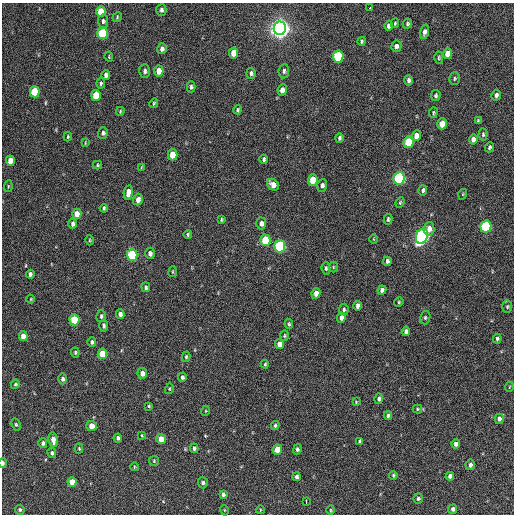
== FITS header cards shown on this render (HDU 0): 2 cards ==
NAXIS1  =                  512 / Axis length
NAXIS2  =                  512 / Axis length

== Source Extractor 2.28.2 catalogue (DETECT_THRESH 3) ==
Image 512 x 512 px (HDU 0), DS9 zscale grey, 1 PNG px = 1 image px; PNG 516 x 516 px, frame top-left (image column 1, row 512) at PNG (2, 3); each listed source drawn as its Kron ellipse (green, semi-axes under 4 px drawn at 4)
Background 291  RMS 17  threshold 49.6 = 3 sigma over >= 5 px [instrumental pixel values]
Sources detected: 154; all 154 listed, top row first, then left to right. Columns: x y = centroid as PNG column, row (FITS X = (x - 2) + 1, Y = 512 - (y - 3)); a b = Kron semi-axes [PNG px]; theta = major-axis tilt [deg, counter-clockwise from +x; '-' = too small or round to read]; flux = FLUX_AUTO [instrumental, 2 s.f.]
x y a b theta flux
370 7 3 2 - 6700
161 10 6 5 - 2600
101 11 5 4 - 22000
117 17 5 4 - 1200
103 21 7 5 -86 2600
395 23 5 3 - 1400
407 24 5 4 - 1700
389 26 5 4 - 3900
280 28 7 6 - 870000
424 32 7 4 74 4500
103 33 6 5 - 76000
362 41 4 3 - 1300
396 46 6 5 - 4000
162 49 5 4 - 3700
233 53 5 4 - 12000
448 53 5 4 - 11000
338 56 6 5 - 74000
109 57 5 3 - 1000
439 58 6 4 89 1500
145 71 7 5 88 2900
159 71 5 4 - 12000
284 71 7 5 83 2500
251 73 5 4 - 2300
106 75 5 4 - 3600
455 79 6 5 - 1800
408 80 5 4 - 2700
101 83 5 4 - 1700
191 87 5 4 - 2300
282 90 6 4 81 6100
35 92 5 5 - 39000
96 95 5 4 - 24000
436 95 5 4 - 1900
496 95 5 4 - 3100
154 103 5 3 - 1200
238 110 4 4 - 1600
120 111 4 3 - 1100
433 113 5 3 - 1300
478 121 4 3 - 1300
442 124 5 4 - 14000
103 133 6 5 - 2600
483 135 6 4 88 1900
416 136 5 4 - 8700
68 137 4 3 - 1300
339 138 5 4 - 2100
473 139 5 4 - 4100
408 142 6 5 - 43000
85 143 4 2 - 820
489 147 5 4 - 2100
173 155 5 4 - 20000
264 159 4 3 - 2000
10 161 5 4 - 15000
98 165 4 4 - 1300
142 167 4 2 - 790
399 178 6 5 - 190000
313 180 6 5 - 24000
273 185 6 5 - 8800
322 185 6 5 - 3200
8 186 6 4 84 1400
423 190 5 4 - 2300
128 192 7 4 80 7500
463 194 5 3 - 1000
138 200 6 4 73 6100
400 202 5 4 - 1300
104 208 4 3 - 1600
77 214 5 4 - 14000
388 219 5 4 - 1800
221 220 4 2 - 1300
261 223 6 5 - 4300
73 224 5 4 - 3200
486 227 6 5 - 100000
429 229 7 5 84 7800
188 234 4 3 - 1600
422 236 8 5 68 330000
373 239 5 3 - 950
89 240 5 3 - 1100
265 240 6 5 - 43000
280 246 6 5 - 130000
150 253 6 4 90 3800
132 255 6 5 - 99000
387 261 4 3 - 2600
333 267 5 3 - 1000
326 268 6 4 -85 2100
173 272 5 2 - 960
30 274 4 3 - 2700
146 287 5 4 - 2100
382 290 5 4 - 2900
316 293 5 4 - 6800
31 299 4 3 - 870
399 302 5 4 - 1400
358 306 5 4 - 3900
507 307 6 5 - 1900
344 309 6 5 - 2000
120 314 5 4 - 4200
101 316 6 5 - 2400
341 318 5 4 - 3700
425 318 7 5 76 2000
74 320 5 5 - 38000
289 324 5 4 - 1800
104 325 6 4 -85 2000
406 331 5 4 - 4200
23 336 5 4 - 11000
284 336 5 4 - 1300
497 339 5 4 - 2000
92 342 5 4 - 2700
279 344 5 4 - 7200
75 352 5 4 - 1700
102 354 5 4 - 26000
186 357 5 4 - 1700
265 364 4 3 - 1300
142 373 5 4 - 5300
182 377 5 4 - 2200
63 379 6 4 -89 2800
15 384 5 3 - 1600
509 387 5 3 - 900
169 389 5 4 - 1200
379 399 5 4 - 2200
356 402 4 3 - 880
149 406 4 4 - 1200
417 409 5 4 - 1100
205 411 5 3 - 920
388 415 4 4 - 2400
499 419 5 4 - 4000
16 424 6 4 -63 1700
92 426 5 5 - 9600
275 426 4 4 - 1800
142 435 4 2 - 890
118 438 4 4 - 2600
161 439 5 4 - 13000
53 440 7 4 -80 7000
360 441 4 3 - 2100
43 443 5 4 - 2900
456 444 4 4 - 4900
194 448 5 3 - 2000
79 449 5 4 - 1100
297 449 5 4 - 2400
277 450 5 4 - 19000
52 453 5 4 - 2400
154 461 5 5 - 1400
3 463 5 3 - 3900
470 465 5 4 - 4000
134 467 4 3 - 940
393 475 4 4 - 1500
450 476 4 4 - 4700
296 477 4 3 - 2800
72 482 5 4 - 15000
203 483 5 5 - 2400
223 494 4 3 - 3000
418 498 5 4 - 2200
306 501 3 2 - 3700
453 509 5 4 - 3900
20 510 5 4 - 1900
224 510 5 3 - 880
260 510 4 3 - 730
330 510 5 3 - 1100
At the frame edge (FLAGS 8, measured only in part): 1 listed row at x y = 3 463